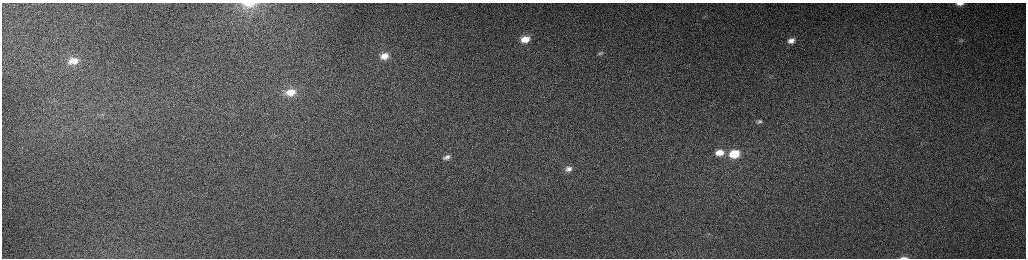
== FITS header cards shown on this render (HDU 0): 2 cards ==
NAXIS1  =                 2048 /fastest changing axis
NAXIS2  =                  512 /next to fastest changing axis

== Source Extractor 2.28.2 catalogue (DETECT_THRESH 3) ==
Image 2048 x 512 px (HDU 0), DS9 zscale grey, zoomed out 1/2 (1 PNG px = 2 x 2 image px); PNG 1028 x 260 px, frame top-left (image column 1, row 511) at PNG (2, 3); no overlay
Background 152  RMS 1.5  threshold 4.56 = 3 sigma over >= 5 px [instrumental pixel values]
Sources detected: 17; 1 cannot appear on this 1/2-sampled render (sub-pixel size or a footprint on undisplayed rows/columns) and is not listed; the other 16 listed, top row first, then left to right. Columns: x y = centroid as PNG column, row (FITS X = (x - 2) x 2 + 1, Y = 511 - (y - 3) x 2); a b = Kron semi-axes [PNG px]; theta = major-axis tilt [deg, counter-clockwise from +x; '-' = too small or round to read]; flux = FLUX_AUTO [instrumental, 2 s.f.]
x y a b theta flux
249 4 19 8 1 4600
960 4 6 3 1 1600
525 39 11 7 16 4600
791 41 9 7 14 2200
962 41 4 3 - 290
600 53 9 5 30 850
384 56 10 7 16 3300
73 61 11 7 11 3200
291 92 11 8 10 4100
759 121 7 4 5 660
720 153 11 8 12 4100
734 154 10 7 14 11000
447 157 8 5 23 1300
568 169 12 9 14 2800
709 234 3 2 - 240
904 257 11 3 1 1000
At the frame edge (FLAGS 8, measured only in part): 3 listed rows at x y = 249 4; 960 4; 904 257
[1 sub-pixel or undisplayed-footprint detection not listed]